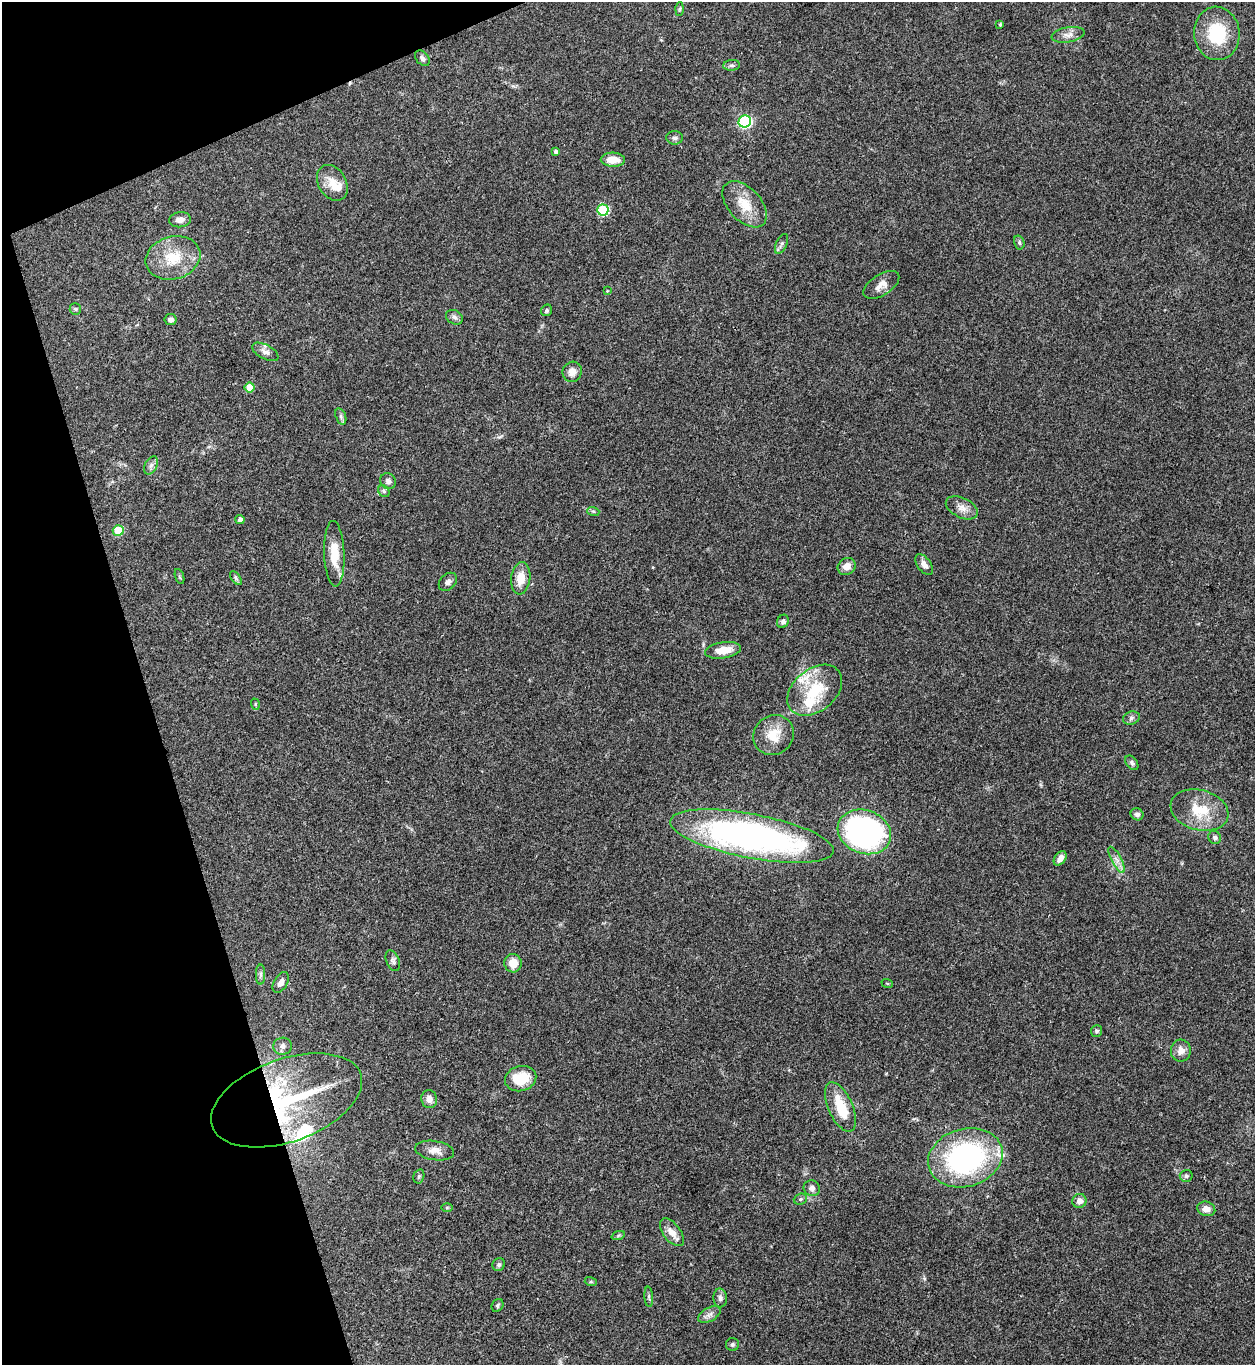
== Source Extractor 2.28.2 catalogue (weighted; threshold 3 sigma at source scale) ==
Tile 5 of 4 x 4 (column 1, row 2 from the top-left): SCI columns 279-1531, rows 2728-4090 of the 5443 x 5458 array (HDU 1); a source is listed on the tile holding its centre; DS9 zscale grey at full resolution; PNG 1257 x 1367 px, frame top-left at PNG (2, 2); each listed source drawn as its Kron ellipse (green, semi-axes under 4 px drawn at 4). Shown black and unused: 15% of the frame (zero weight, under 3 of 4 exposures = <1% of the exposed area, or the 3 px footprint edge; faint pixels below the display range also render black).
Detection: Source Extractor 2.28.2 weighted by HDU 2 'WHT'; one run over the whole footprint, this tile lists its part. Background 0.062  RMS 0.0052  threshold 0.0232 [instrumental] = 3 sigma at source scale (4.5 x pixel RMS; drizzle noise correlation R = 1.50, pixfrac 1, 0.05/0.05 arcsec/px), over >= 5 px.
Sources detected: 94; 2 inside a brighter object's white glare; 1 cosmic-ray / hot-pixel residue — neither listed nor drawn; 6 inside a brighter listed object's ellipse — not listed separately; the other 85 listed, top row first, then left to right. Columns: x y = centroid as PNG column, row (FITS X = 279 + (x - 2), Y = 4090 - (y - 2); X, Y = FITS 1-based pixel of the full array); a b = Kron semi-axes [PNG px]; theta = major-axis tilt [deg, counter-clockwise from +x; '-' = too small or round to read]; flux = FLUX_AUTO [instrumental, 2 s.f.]
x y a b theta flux
680 9 7 4 88 0.76
1000 24 3 3 - 0.7
1217 33 27 22 -84 25
1068 35 17 7 10 3.4
422 58 9 6 -48 1.6
732 65 8 5 5 1.2
745 121 6 6 - 71
675 138 8 7 - 1.4
555 152 4 3 - 1.3
613 160 12 7 -2 6.8
332 183 19 14 -58 7.4
745 204 27 16 -47 12
603 210 6 5 - 38
180 220 11 7 5 3.1
1019 242 7 5 -75 0.98
782 244 11 5 65 1.3
173 258 28 21 16 17
881 285 20 10 33 4.3
607 291 4 3 - 0.38
75 309 6 5 - 0.84
547 310 6 5 - 0.91
454 317 9 7 -30 1.7
171 319 6 5 - 2.2
265 352 14 7 -28 2.4
572 372 10 9 - 3.8
250 387 5 5 - 9.9
341 416 8 5 -72 1.3
151 465 10 6 62 1.9
388 481 8 7 - 1.8
384 491 6 5 - 0.99
962 508 17 10 -27 4.4
593 511 6 4 -18 0.7
240 520 5 4 - 1.9
118 530 5 5 - 18
334 554 33 10 -88 11
924 565 12 6 -55 2.9
847 566 9 8 - 4.1
179 577 8 3 -71 0.65
236 578 8 4 -53 1.1
521 578 16 9 82 7.7
448 582 10 7 45 2
783 621 7 5 62 1.5
723 650 18 8 8 7.9
815 690 31 21 39 24
255 704 6 3 -73 0.6
1131 718 8 6 17 1.4
774 735 21 19 43 11
1132 763 8 5 -52 1.3
1199 810 29 20 -15 16
1137 814 6 6 - 1.6
864 832 27 21 -20 150
752 836 83 22 -11 200
1215 837 7 6 - 1.3
1060 858 8 5 55 3.2
1117 860 14 5 -62 2.7
393 961 11 6 -68 1.5
513 963 9 8 - 6.6
261 974 10 4 -90 1.3
281 983 11 6 60 2.5
887 983 6 3 -19 0.49
1096 1031 5 5 - 0.96
283 1046 9 8 - 2.4
1181 1051 11 10 - 3.8
521 1079 16 12 14 14
429 1099 9 8 - 3
287 1100 79 41 20 86
840 1107 26 12 -66 15
435 1151 20 9 -9 4.3
965 1158 38 29 16 99
419 1176 7 5 75 0.93
1186 1176 6 6 - 1.3
812 1188 8 7 - 2.4
800 1199 7 5 22 0.91
1079 1201 7 7 - 3.3
447 1207 5 3 - 0.51
1206 1209 9 7 -16 3.4
672 1232 16 8 -53 5
618 1236 7 4 20 0.86
499 1265 7 6 - 1.1
591 1282 6 4 -18 0.66
649 1297 10 4 -86 1
720 1298 9 7 -87 1.9
497 1305 7 5 57 0.97
709 1315 12 6 28 2.4
732 1345 6 6 - 1.1
Overlapping masked pixels (flux is a lower limit): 1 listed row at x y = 287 1100